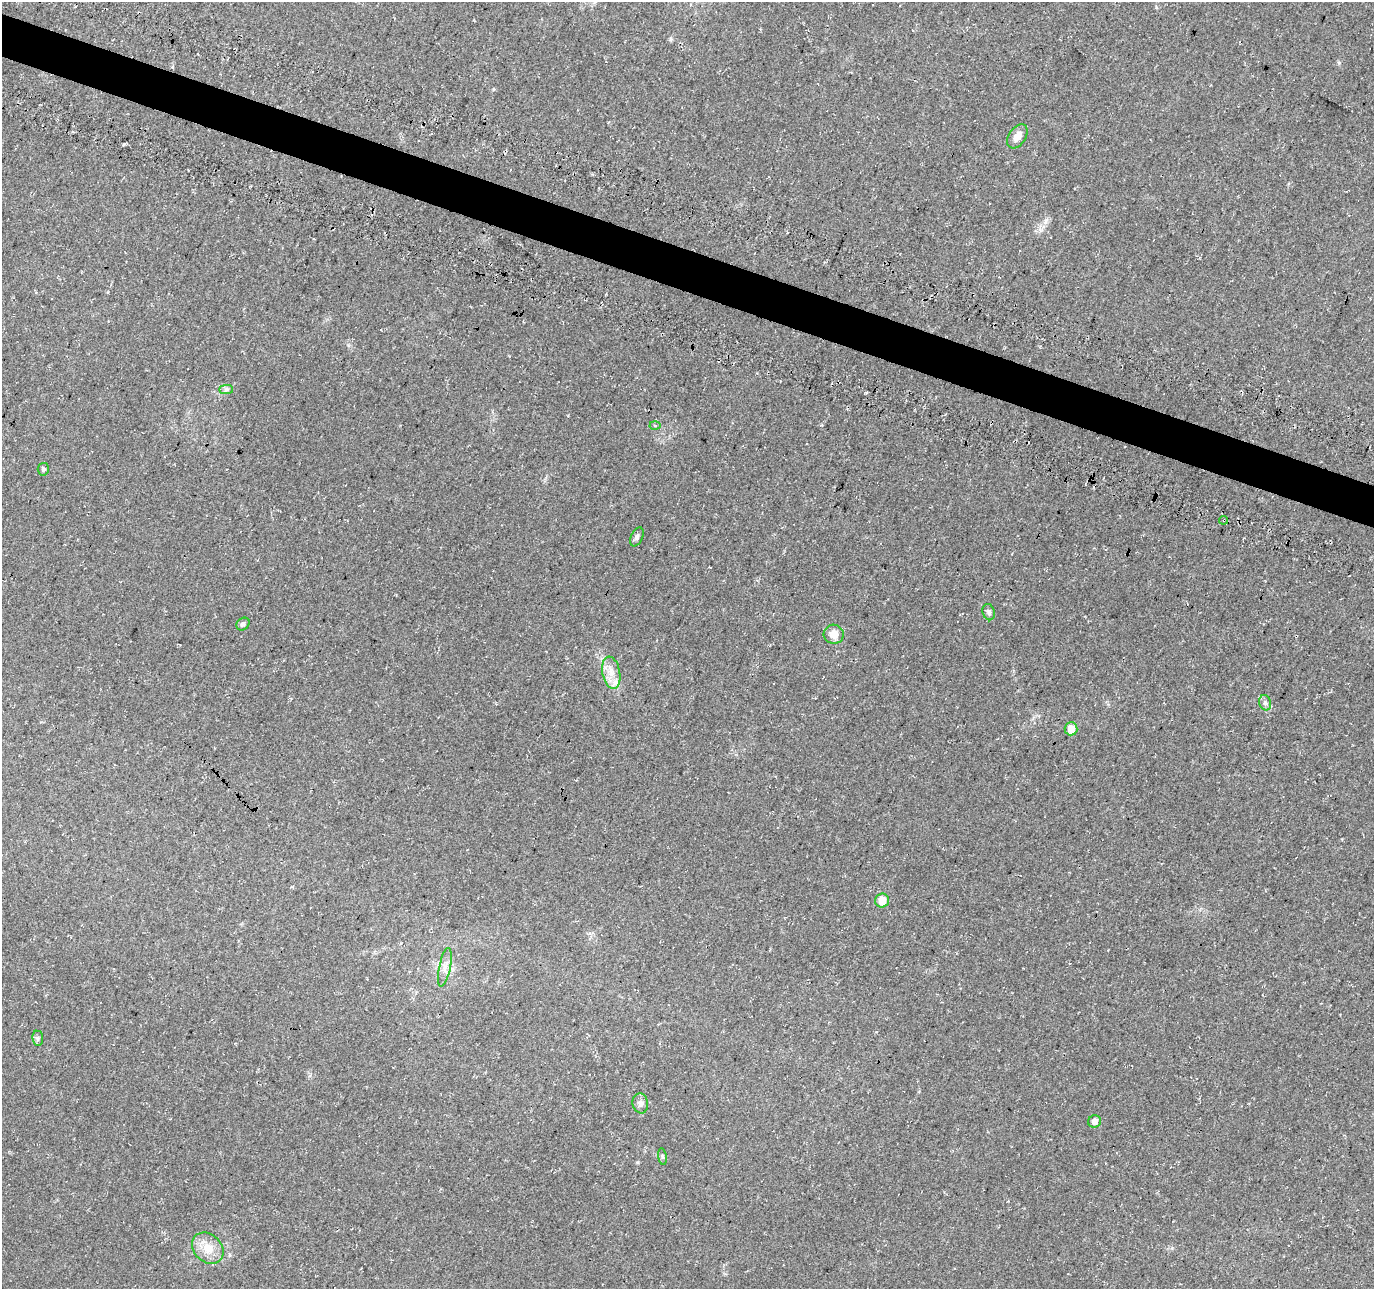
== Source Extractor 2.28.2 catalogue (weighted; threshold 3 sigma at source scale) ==
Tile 11 of 4 x 4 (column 3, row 3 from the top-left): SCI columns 2780-4151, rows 1619-2905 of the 5548 x 5749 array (HDU 1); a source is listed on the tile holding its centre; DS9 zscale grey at full resolution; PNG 1376 x 1291 px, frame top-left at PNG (2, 2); each listed source drawn as its Kron ellipse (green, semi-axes under 4 px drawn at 4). Shown black and unused: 3% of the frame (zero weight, under 3 of 4 exposures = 4% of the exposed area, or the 3 px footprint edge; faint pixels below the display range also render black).
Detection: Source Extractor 2.28.2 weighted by HDU 2 'WHT'; one run over the whole footprint, this tile lists its part. Background 0.0805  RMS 0.0079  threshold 0.0355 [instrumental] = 3 sigma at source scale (4.5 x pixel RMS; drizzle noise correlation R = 1.50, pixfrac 1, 0.0396/0.0396 arcsec/px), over >= 5 px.
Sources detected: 21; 1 cosmic-ray / hot-pixel residue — neither listed nor drawn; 1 inside a brighter listed object's ellipse — not listed separately; the other 19 listed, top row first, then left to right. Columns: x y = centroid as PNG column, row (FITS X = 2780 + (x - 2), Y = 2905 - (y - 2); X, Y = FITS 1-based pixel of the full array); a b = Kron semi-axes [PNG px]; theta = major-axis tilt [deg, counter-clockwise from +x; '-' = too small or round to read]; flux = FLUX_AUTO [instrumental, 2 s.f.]
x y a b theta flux
1017 136 13 8 57 7.2
226 389 7 4 1 1.5
655 426 5 3 - 0.97
43 469 6 5 - 1.7
1224 520 4 4 - 1.6
637 537 10 6 65 2.4
989 612 8 6 -74 2.1
243 624 7 6 - 2
834 634 10 9 - 8.1
611 673 16 8 -79 8.4
1265 703 8 6 -71 2.4
1071 729 6 6 - 12
882 901 7 7 - 11
445 967 19 5 79 5.4
38 1038 8 5 -83 1.7
640 1103 10 7 -81 3.5
1094 1121 6 6 - 5
662 1157 8 4 -81 1.3
208 1248 17 13 -45 13
Overlapping masked pixels (flux is a lower limit): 1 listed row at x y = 1224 520
Unlisted compact peaks at least as high as the median listed source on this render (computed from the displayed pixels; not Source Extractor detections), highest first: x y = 124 144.